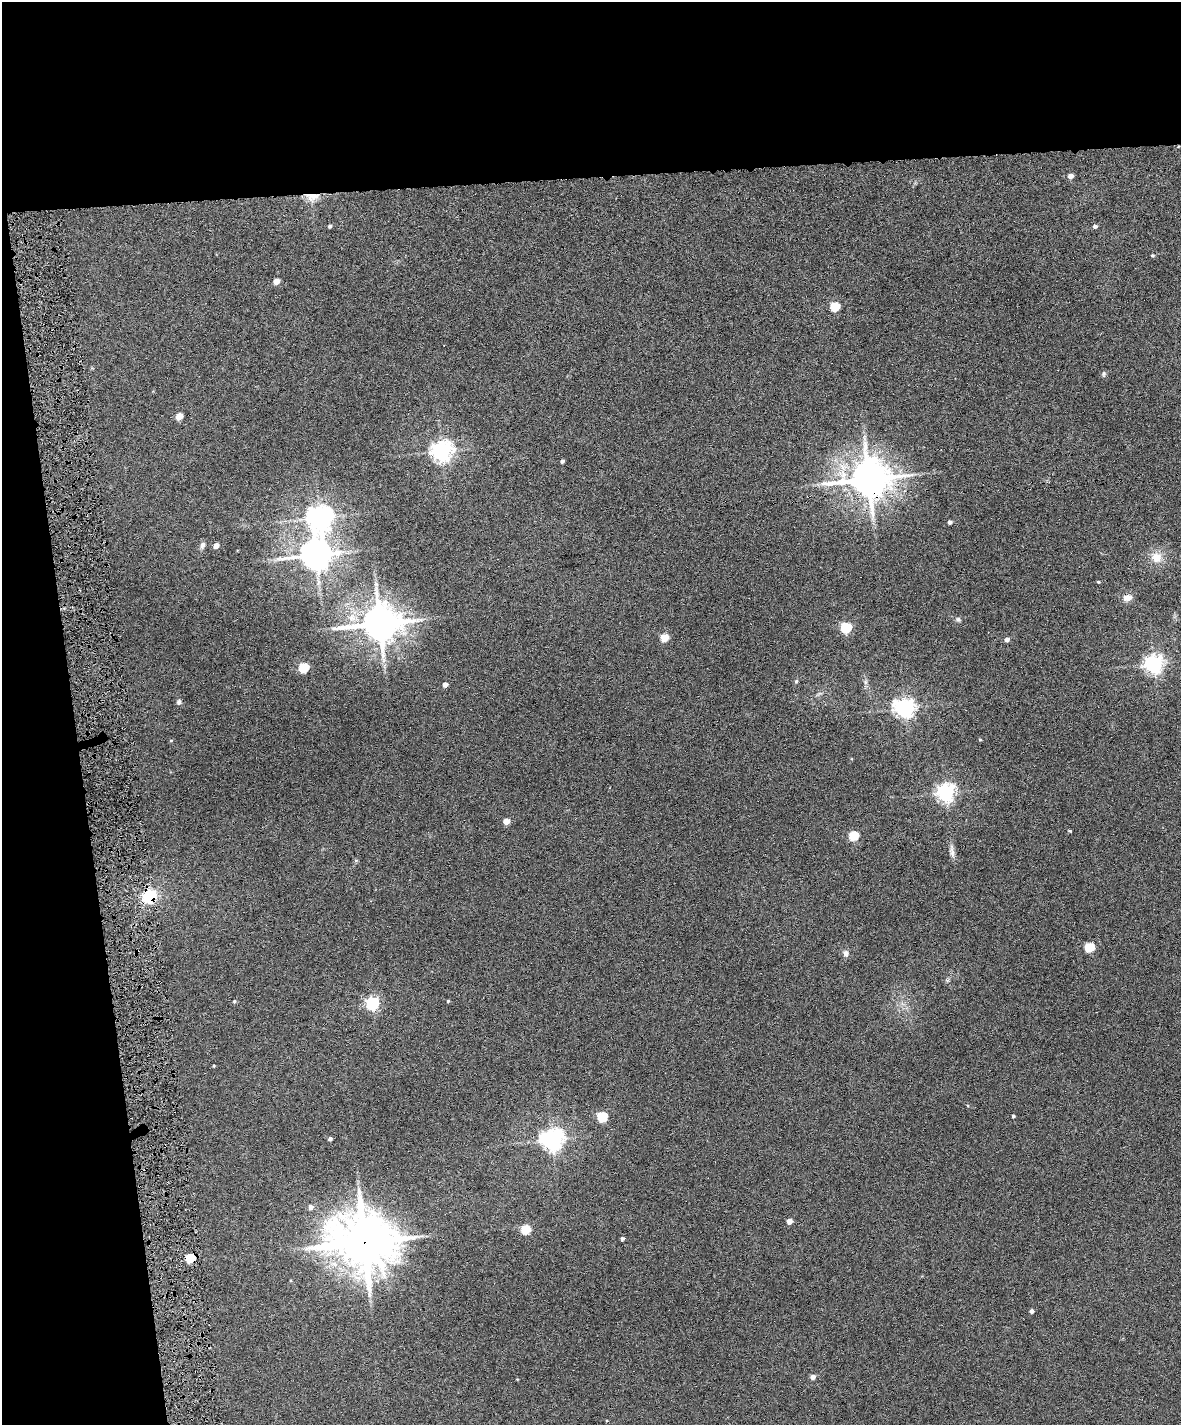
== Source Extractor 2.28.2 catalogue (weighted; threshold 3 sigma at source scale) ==
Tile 1 of 4 x 3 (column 1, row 1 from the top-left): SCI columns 1-1179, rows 2983-4405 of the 4717 x 4648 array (HDU 1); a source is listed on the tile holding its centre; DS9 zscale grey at full resolution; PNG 1183 x 1427 px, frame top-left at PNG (2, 2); no overlay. Shown black and unused: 19% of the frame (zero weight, under 6 of 12 exposures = <1% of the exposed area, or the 3 px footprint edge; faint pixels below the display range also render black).
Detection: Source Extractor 2.28.2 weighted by HDU 2 'WHT'; one run over the whole footprint, this tile lists its part. Background 0.0853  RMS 0.0036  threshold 0.0149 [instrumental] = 3 sigma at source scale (4.09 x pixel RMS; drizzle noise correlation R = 1.36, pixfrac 0.8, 0.05/0.05 arcsec/px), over >= 5 px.
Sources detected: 57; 1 long thin detection or spike segment (spike, bleed or trail) — not listed; the other 56 listed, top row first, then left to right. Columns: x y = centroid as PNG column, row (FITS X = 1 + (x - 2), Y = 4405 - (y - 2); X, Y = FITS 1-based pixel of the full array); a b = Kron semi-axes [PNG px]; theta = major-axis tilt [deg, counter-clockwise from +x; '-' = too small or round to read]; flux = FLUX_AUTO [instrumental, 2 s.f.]
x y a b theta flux
1071 176 4 4 - 2.5
312 197 17 10 5 4
330 226 4 4 - 0.65
1095 226 4 4 - 0.93
1152 255 4 4 - 0.42
276 281 5 4 - 3.4
835 306 5 5 - 15
1104 374 7 6 - 0.65
179 416 5 4 - 5.5
442 451 7 7 - 200
562 461 4 3 - 0.73
869 479 12 11 - 970
320 518 9 8 - 310
950 522 4 4 - 0.86
202 545 10 6 69 1.1
216 546 5 4 - 2
316 555 10 8 6 630
1156 557 12 11 - 4.5
1098 582 4 3 - 0.37
1128 598 9 7 8 2.8
958 619 7 5 -75 0.67
380 623 12 10 11 890
846 628 5 5 - 27
664 638 5 5 - 8.7
1007 639 4 4 - 1.5
1154 664 6 6 - 160
303 667 5 5 - 19
796 681 5 4 - 0.42
865 682 7 4 -90 0.73
445 685 5 4 - 1.4
179 702 7 6 - 0.69
905 708 7 6 - 170
980 739 4 3 - 0.32
946 793 6 6 - 140
506 822 5 4 - 3.6
1070 831 4 3 - 0.32
853 836 5 5 - 17
150 896 15 13 28 11
1089 947 5 5 - 17
846 953 9 7 -84 1.1
234 1001 5 4 - 0.37
448 1001 4 3 - 0.33
372 1003 6 6 - 61
214 1066 3 3 - 0.31
1013 1116 3 3 - 0.5
602 1117 5 5 - 21
330 1139 4 4 - 0.78
552 1140 7 7 - 240
311 1207 6 5 - 1.4
789 1221 4 4 - 2.9
526 1230 5 5 - 13
622 1239 4 3 - 0.8
364 1242 20 17 -15 1600
190 1258 5 5 - 12
1032 1311 4 4 - 0.88
813 1377 5 4 - 1.8
Overlapping masked pixels (flux is a lower limit): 5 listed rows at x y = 312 197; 869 479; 150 896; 364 1242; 190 1258